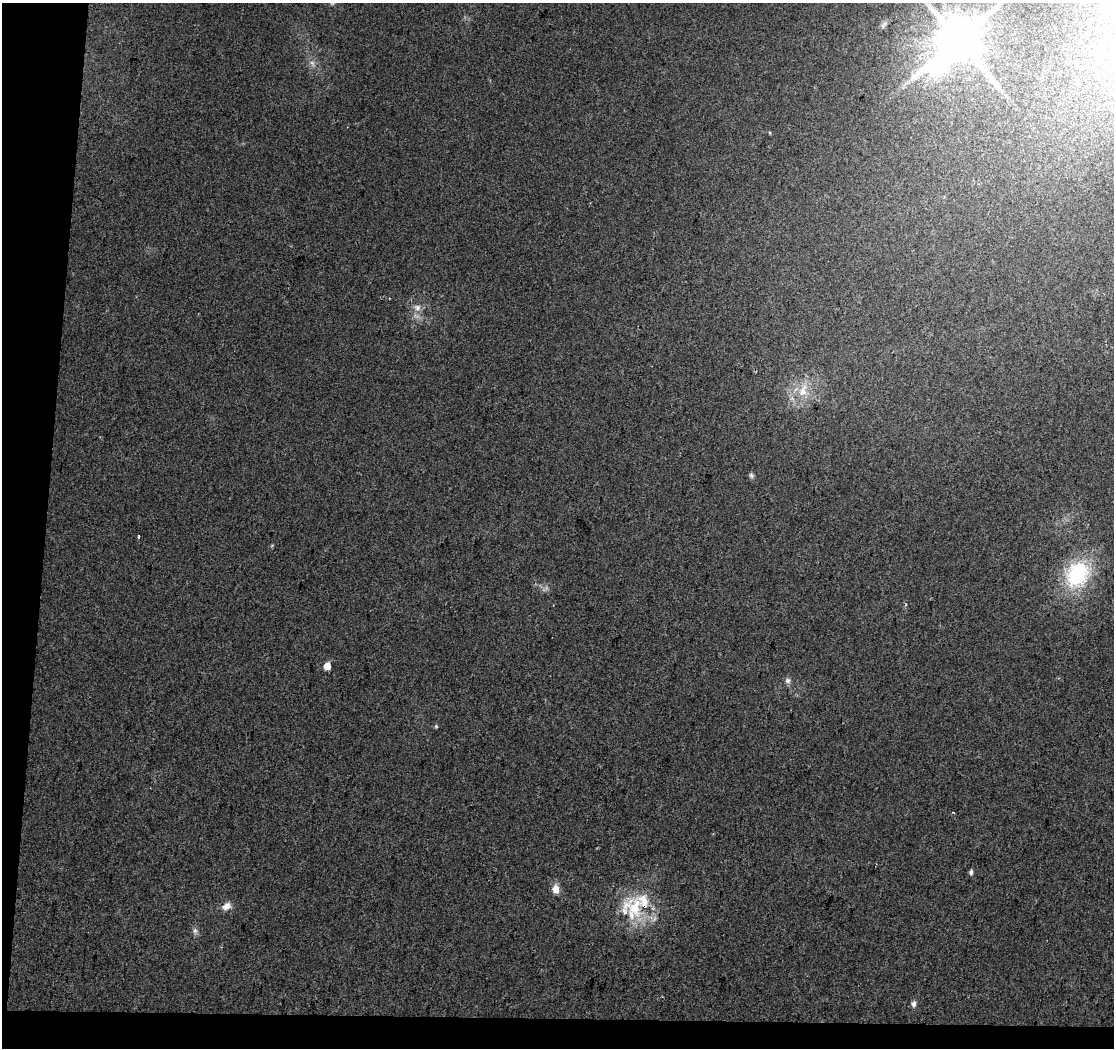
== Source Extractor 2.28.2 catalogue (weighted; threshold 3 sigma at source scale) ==
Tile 3 of 2 x 2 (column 1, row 2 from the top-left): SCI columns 1-1112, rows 128-1173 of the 2224 x 2333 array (HDU 1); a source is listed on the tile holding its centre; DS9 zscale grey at full resolution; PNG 1116 x 1050 px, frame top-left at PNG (2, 3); no overlay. Shown black and unused: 7% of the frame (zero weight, under 2 of 3 exposures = <1% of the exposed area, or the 3 px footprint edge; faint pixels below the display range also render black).
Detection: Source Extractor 2.28.2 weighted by HDU 2 'WHT'; one run over the whole footprint, this tile lists its part. Background 0.0729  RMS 0.014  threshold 0.0649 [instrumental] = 3 sigma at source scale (4.5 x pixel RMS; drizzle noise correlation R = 1.50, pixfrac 1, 0.0396/0.0396 arcsec/px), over >= 5 px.
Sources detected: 20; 1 cosmic-ray / hot-pixel residue — not listed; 2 inside a brighter listed object's ellipse — not listed separately; the other 17 listed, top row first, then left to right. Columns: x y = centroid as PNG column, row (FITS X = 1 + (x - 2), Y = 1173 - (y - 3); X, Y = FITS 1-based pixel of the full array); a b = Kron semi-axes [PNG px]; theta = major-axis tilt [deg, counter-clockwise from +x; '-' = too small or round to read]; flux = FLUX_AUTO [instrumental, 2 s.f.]
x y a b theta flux
883 25 12 5 52 4.2
958 39 16 12 51 8500
312 63 9 6 -60 5.6
417 307 10 8 -24 8.4
803 392 18 13 76 29
751 475 7 6 - 3.2
138 536 4 3 - 6.2
1077 574 30 24 60 130
327 666 5 5 - 28
788 680 7 7 - 4.7
436 726 5 4 - 1.9
971 872 6 4 86 3.8
556 889 8 7 - 14
226 906 12 9 28 10
634 908 38 26 86 78
195 931 8 6 -90 4.3
914 1004 8 5 86 5.5
Overlapping masked pixels (flux is a lower limit): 1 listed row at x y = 634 908
Isophote crosses this tile's border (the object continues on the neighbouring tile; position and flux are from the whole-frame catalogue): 1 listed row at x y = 958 39